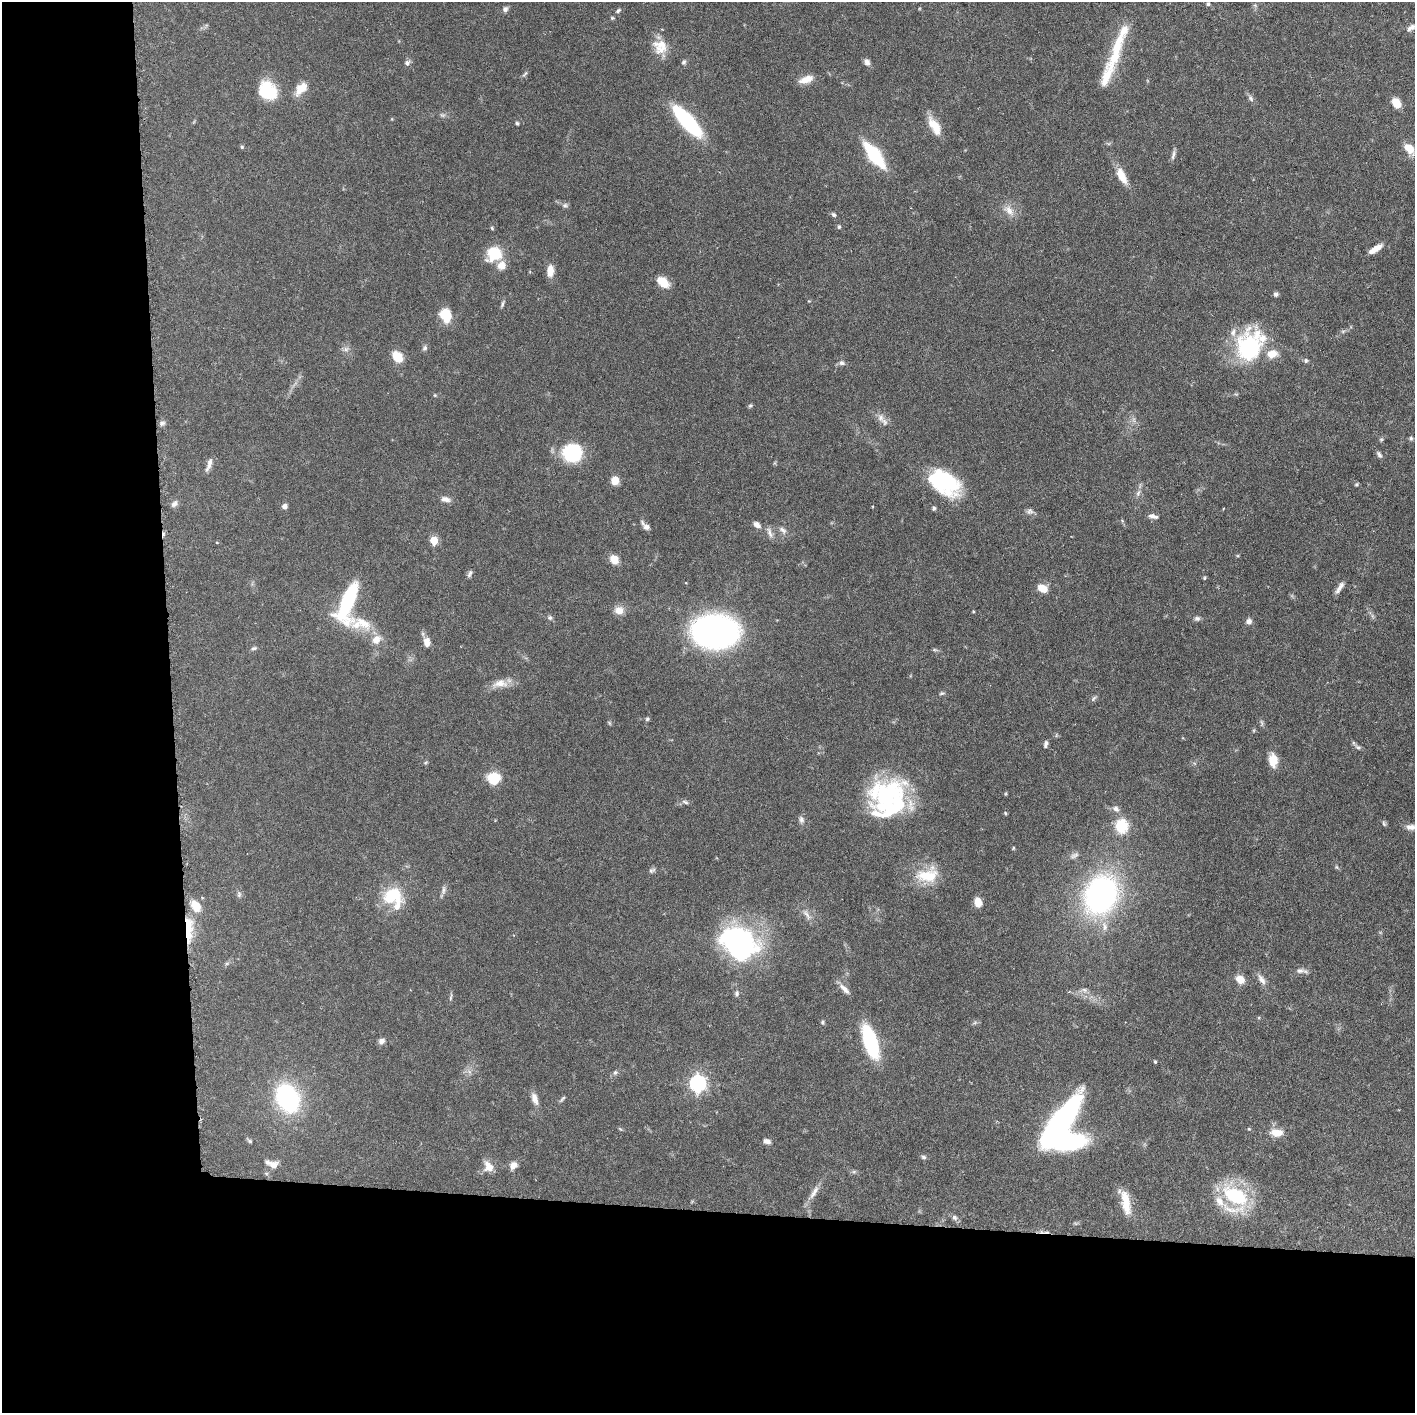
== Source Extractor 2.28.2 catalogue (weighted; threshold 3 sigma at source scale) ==
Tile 7 of 3 x 3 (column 1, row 3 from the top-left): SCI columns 19-1431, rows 4-1414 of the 4276 x 4236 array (HDU 1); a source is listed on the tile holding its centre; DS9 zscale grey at full resolution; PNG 1417 x 1415 px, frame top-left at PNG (2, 2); no overlay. Shown black and unused: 24% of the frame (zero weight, under 3 of 6 exposures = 1% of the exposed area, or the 3 px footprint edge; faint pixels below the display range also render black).
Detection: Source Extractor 2.28.2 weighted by HDU 2 'WHT'; one run over the whole footprint, this tile lists its part. Background 0.0621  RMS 0.0029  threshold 0.012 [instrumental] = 3 sigma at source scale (4.09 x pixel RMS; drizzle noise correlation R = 1.36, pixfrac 0.8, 0.05/0.05 arcsec/px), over >= 5 px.
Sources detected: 169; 2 too faint to see at this stretch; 1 inside a brighter object's white glare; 2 cosmic-ray / hot-pixel residue — not listed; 12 inside a brighter listed object's ellipse — not listed separately; the other 152 listed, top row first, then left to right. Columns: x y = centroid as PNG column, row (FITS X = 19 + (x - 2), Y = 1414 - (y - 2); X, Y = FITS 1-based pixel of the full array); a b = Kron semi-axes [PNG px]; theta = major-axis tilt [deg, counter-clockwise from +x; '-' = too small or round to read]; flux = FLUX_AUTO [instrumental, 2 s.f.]
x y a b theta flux
1208 4 4 4 - 0.46
505 9 7 6 - 0.87
618 11 8 4 38 0.54
612 18 5 4 - 0.35
1411 28 12 7 32 1.4
661 45 26 12 -15 4.1
1116 49 65 13 73 12
684 62 8 6 61 0.63
867 62 8 6 -61 1.2
407 63 8 7 - 0.89
525 74 10 4 42 0.53
806 79 18 8 18 3.1
301 89 20 10 47 3.9
268 90 23 18 -48 10
1251 98 10 5 -54 0.86
1396 103 10 7 -57 4
687 121 35 11 -47 28
517 123 5 4 - 0.4
936 127 21 11 -78 4.1
242 147 5 4 - 0.36
1409 148 13 8 -49 4.4
874 155 28 10 -52 19
1173 155 15 5 73 0.97
1121 176 22 9 -64 4.3
565 205 8 6 14 0.71
1009 210 19 10 -43 2.8
833 214 7 5 -43 0.59
839 227 6 5 - 0.45
492 228 5 4 - 0.35
1375 249 15 5 33 3
494 254 12 11 - 12
502 265 11 10 - 2.6
550 271 13 8 88 3
663 282 11 7 -42 6.1
1276 294 6 5 - 0.72
809 301 4 4 - 0.24
502 304 11 4 66 0.62
445 316 13 10 -71 6.9
1343 331 6 4 18 0.49
1250 345 39 29 61 26
425 348 8 6 86 0.71
346 349 9 6 15 1
397 357 10 8 -52 6.2
1306 361 6 5 - 0.55
842 363 9 6 -10 0.92
435 395 5 4 - 0.3
750 405 6 4 47 0.42
881 418 13 9 -72 1.9
162 423 8 6 19 0.81
1411 438 5 5 - 0.55
1381 439 6 5 - 0.45
572 453 18 18 - 18
1379 455 10 5 -58 0.79
209 465 18 5 71 1.5
615 480 8 7 - 3.4
944 482 34 20 -32 27
1357 484 6 5 - 0.41
1138 493 10 5 66 0.98
445 499 13 7 -14 1.5
174 504 10 7 45 1.1
284 506 5 5 - 1.3
934 508 5 5 - 0.52
1030 511 9 9 - 1
1153 516 13 5 -15 1.2
757 525 10 6 -36 1.5
646 527 8 7 - 1.3
783 530 13 7 -38 1.3
770 533 17 6 -67 1.4
434 541 5 5 - 7.8
614 560 8 7 - 4.1
470 574 11 5 63 0.72
1204 578 5 4 - 0.35
1042 588 11 8 -26 3.5
1339 588 16 5 57 1.5
348 601 35 12 70 32
619 610 12 10 -8 2.5
973 611 4 3 - 0.24
1372 616 7 4 -71 0.55
550 618 7 6 - 0.65
1197 618 8 6 9 0.73
1249 621 7 6 - 1.3
361 624 36 17 -6 8.6
714 631 28 21 -4 130
427 642 13 9 -75 2.1
254 648 9 5 15 0.62
934 650 8 4 -8 0.44
500 683 23 11 7 3.4
942 693 8 5 10 0.48
1093 698 10 5 49 0.6
647 719 6 5 - 0.44
1262 723 12 4 -87 0.55
1046 744 10 5 74 0.75
1358 747 12 5 -33 0.81
1273 760 15 9 -83 4.2
425 763 7 4 44 0.37
494 778 12 11 - 7.9
887 795 51 34 33 36
685 802 10 5 -18 0.78
1116 809 9 7 -49 1.3
1005 813 5 4 - 0.34
801 819 10 8 -80 1
1384 823 9 4 -66 0.51
1122 826 17 15 -80 7.6
1411 827 13 7 2 1.6
1013 848 5 4 - 0.27
1074 855 14 6 27 1
1336 867 7 5 -37 0.44
652 870 9 6 26 0.7
928 875 32 20 12 9.3
443 890 13 6 77 1.1
239 894 9 6 89 0.74
1101 894 32 26 66 76
393 897 26 21 -49 12
978 902 8 6 -74 3.8
196 906 18 12 -57 4.1
806 914 20 7 -56 1.9
1105 926 15 7 -77 2
189 929 34 9 89 8.6
739 943 33 25 -31 72
227 963 6 4 19 0.43
1300 971 14 8 15 1.4
1240 979 9 7 -41 3.4
1262 979 16 7 -57 1.8
845 989 18 6 -45 1.8
1084 990 10 5 -14 0.95
737 993 8 6 72 0.7
451 997 13 3 81 0.51
822 1022 6 5 - 0.44
975 1022 7 4 20 0.48
381 1041 8 6 32 1.2
870 1041 34 12 -72 23
1155 1062 3 3 - 0.36
469 1072 8 5 -45 0.83
615 1072 8 5 48 0.69
697 1083 7 7 - 88
287 1098 21 15 -64 47
535 1098 15 7 -72 2.1
562 1099 11 4 45 0.53
1060 1123 51 15 56 88
620 1129 7 3 -31 0.31
1249 1129 5 4 - 0.3
1276 1133 14 9 -5 3.8
249 1141 8 4 -39 0.46
767 1141 9 6 -16 1.2
924 1157 7 6 - 0.6
273 1165 11 9 -15 2
513 1166 10 8 52 1.8
488 1167 13 9 -58 3.1
814 1192 23 7 60 2.4
1235 1195 27 16 -32 22
1126 1206 24 12 -78 5
955 1218 9 7 -56 0.87
Overlapping masked pixels (flux is a lower limit): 1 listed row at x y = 189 929
Isophote crosses this tile's border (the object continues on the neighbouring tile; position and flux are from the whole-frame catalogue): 1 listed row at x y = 1411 827